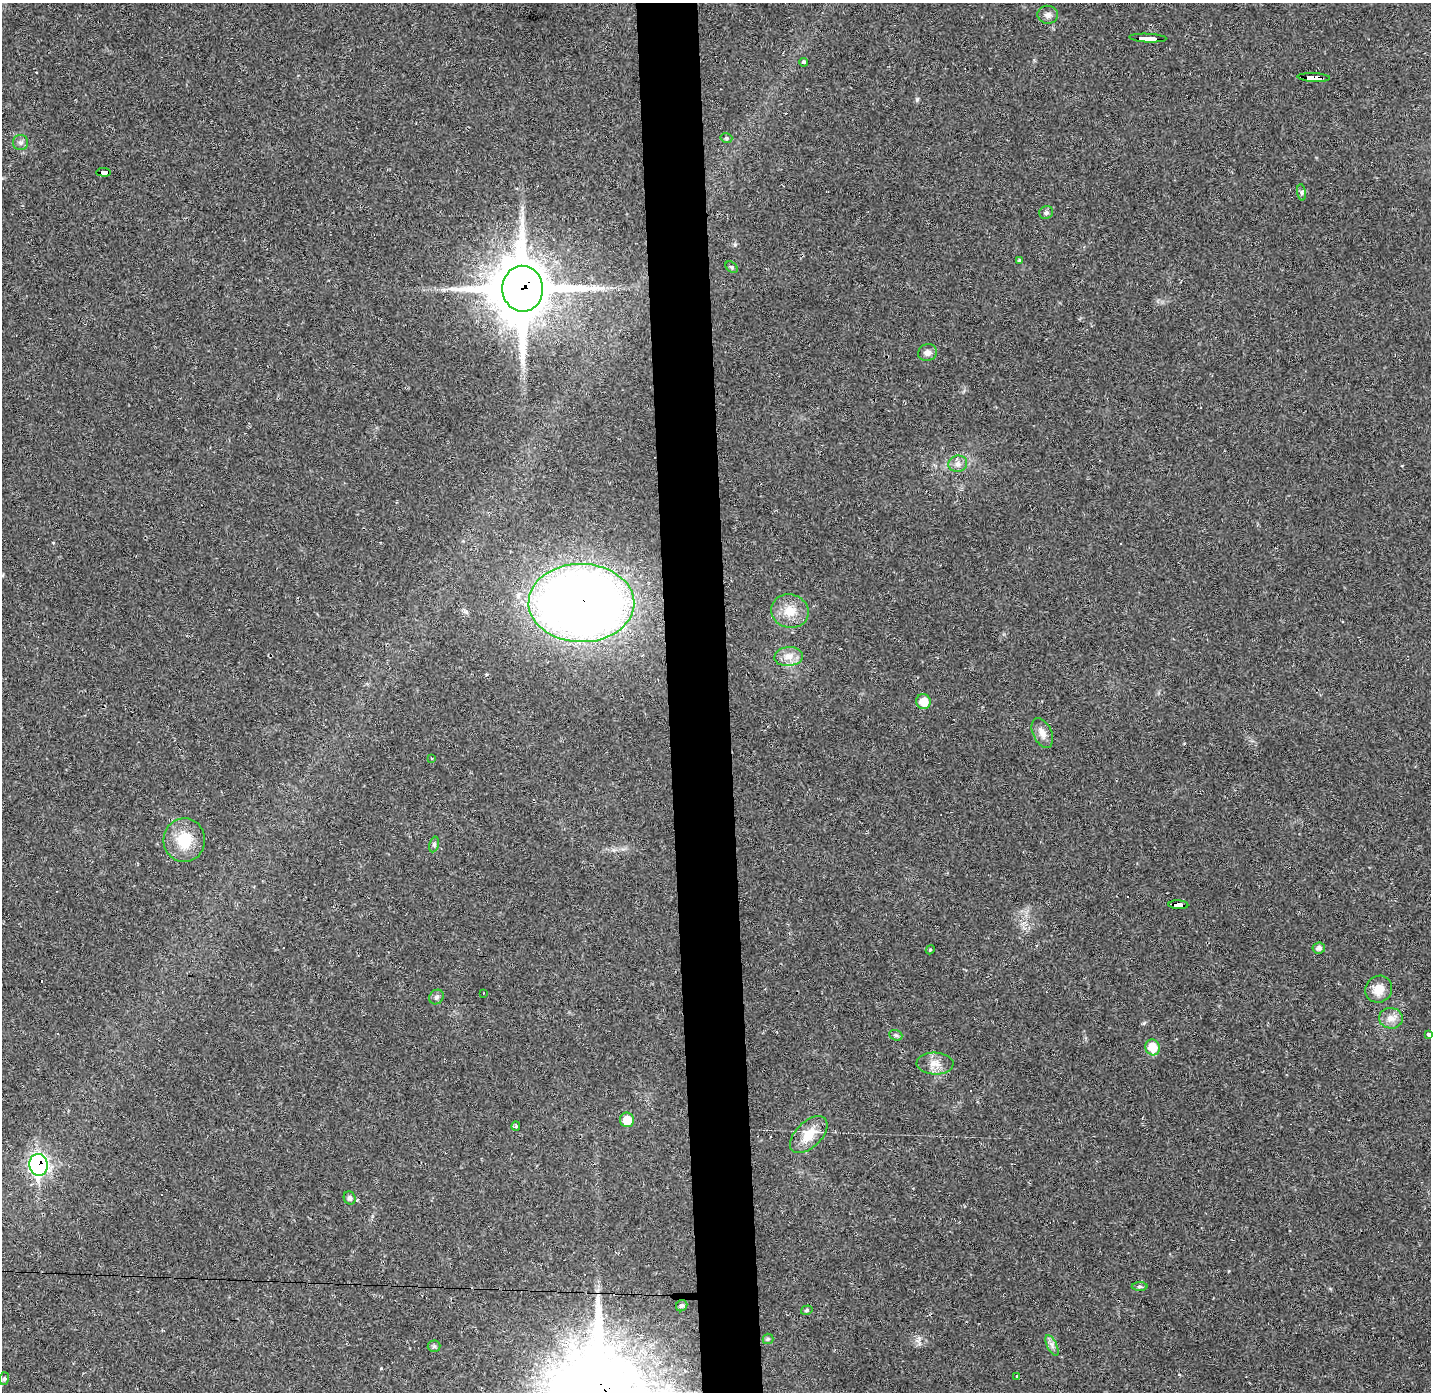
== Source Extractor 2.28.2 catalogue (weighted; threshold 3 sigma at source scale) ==
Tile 5 of 3 x 3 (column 2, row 2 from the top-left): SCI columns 1429-2857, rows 1432-2821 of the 4285 x 4255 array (HDU 1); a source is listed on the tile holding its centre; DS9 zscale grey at full resolution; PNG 1433 x 1394 px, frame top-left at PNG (2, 3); each listed source drawn as its Kron ellipse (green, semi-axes under 4 px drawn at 4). Shown black and unused: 4% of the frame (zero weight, under 2 of 3 exposures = <1% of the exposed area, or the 3 px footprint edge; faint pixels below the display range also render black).
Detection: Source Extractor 2.28.2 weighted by HDU 2 'WHT'; one run over the whole footprint, this tile lists its part. Background 0.0431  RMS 0.0043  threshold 0.0193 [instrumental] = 3 sigma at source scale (4.5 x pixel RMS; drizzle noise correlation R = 1.50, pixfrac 1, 0.05/0.05 arcsec/px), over >= 5 px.
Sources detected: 53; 7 cosmic-ray / hot-pixel residue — neither listed nor drawn; the other 46 listed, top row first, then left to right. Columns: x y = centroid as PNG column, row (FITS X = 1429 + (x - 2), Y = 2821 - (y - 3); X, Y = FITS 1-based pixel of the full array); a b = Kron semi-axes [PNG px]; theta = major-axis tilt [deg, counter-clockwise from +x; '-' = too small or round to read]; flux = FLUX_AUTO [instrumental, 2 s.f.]
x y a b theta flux
1048 15 10 9 - 2
1148 38 18 3 -3 120
803 62 4 3 - 0.82
1314 77 16 4 -3 130
726 138 6 4 -14 0.73
21 142 7 7 - 1.4
104 172 7 4 -3 29
1302 192 8 4 -82 0.83
1046 213 7 6 - 1.2
1019 260 4 3 - 0.55
732 267 7 5 -42 0.66
523 289 23 20 -87 2700
927 353 9 8 - 2.1
958 464 9 8 - 2.2
581 603 53 39 0 480
790 611 19 16 -16 7.6
789 657 14 9 5 3.9
923 702 7 7 - 6.9
1042 733 16 9 -65 3.3
432 758 4 3 - 0.42
184 840 22 21 - 13
434 844 8 4 75 0.86
1178 905 10 3 -3 120
1319 948 6 5 - 1.3
930 950 4 3 - 0.39
1379 989 14 13 - 5.7
483 993 2 2 - 0.24
436 997 8 6 44 1.3
1391 1018 12 10 -5 3.3
1429 1034 4 3 - 1.3
896 1035 7 5 -20 0.81
1153 1047 8 7 - 9.5
935 1063 18 11 -2 4.6
627 1120 7 7 - 7.3
516 1126 5 4 - 0.84
809 1135 23 13 44 9
39 1165 11 9 -81 120
350 1198 7 5 -63 1.1
1140 1286 8 4 0 0.72
682 1306 6 5 - 0.91
807 1310 6 4 18 0.65
768 1339 5 5 - 0.62
1052 1345 11 5 -64 1.5
434 1346 6 6 - 0.76
1017 1376 3 3 - 0.57
4 1379 6 5 - 0.79
Overlapping masked pixels (flux is a lower limit): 7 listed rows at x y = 1148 38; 1314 77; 104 172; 523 289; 581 603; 1178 905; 39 1165
Isophote crosses this tile's border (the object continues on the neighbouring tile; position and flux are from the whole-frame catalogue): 1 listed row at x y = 1429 1034
Unlisted compact peaks at least as high as the median listed source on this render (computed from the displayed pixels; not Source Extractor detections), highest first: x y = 917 99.